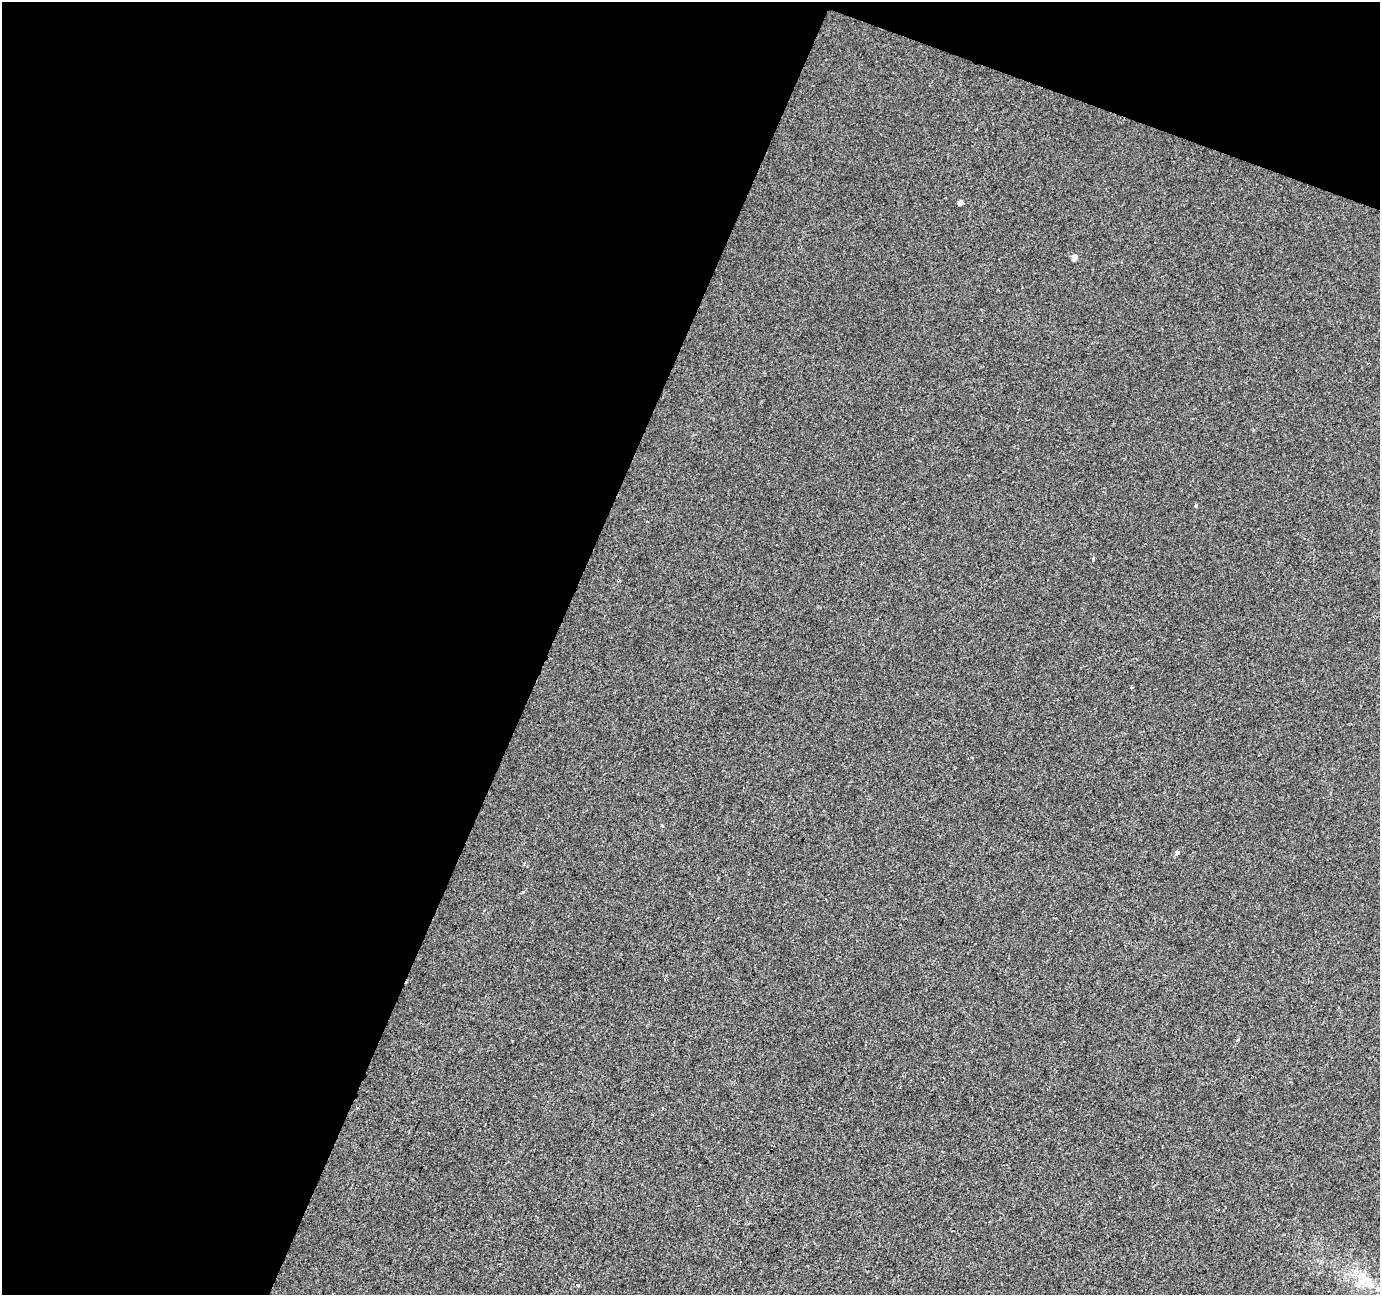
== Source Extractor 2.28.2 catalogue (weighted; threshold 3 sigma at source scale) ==
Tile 1 of 2 x 2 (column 1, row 1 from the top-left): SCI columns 1-1378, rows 1419-2711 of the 2757 x 2819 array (HDU 1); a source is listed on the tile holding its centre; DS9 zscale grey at full resolution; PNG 1382 x 1297 px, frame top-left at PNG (2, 2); no overlay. Shown black and unused: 43% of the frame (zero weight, under 2 of 3 exposures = <1% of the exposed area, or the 3 px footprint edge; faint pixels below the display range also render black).
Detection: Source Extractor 2.28.2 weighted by HDU 2 'WHT'; one run over the whole footprint, this tile lists its part. Background 5.17e-04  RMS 0.0049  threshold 0.022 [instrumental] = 3 sigma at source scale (4.5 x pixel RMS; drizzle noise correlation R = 1.50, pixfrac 1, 0.0396/0.0396 arcsec/px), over >= 5 px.
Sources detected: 9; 1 inside a brighter listed object's ellipse — not listed separately; the other 8 listed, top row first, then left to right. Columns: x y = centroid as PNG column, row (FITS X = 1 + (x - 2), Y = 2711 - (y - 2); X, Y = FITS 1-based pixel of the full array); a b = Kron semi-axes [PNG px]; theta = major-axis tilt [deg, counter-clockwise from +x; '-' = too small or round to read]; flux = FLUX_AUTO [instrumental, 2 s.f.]
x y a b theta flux
960 202 4 4 - 1.8
1074 257 5 4 - 4.3
1196 505 4 4 - 0.54
662 826 4 3 - 0.41
1177 852 4 3 - 1.8
1238 1040 3 3 - 0.53
1363 1276 17 9 -87 6.1
578 1286 4 3 - 0.52